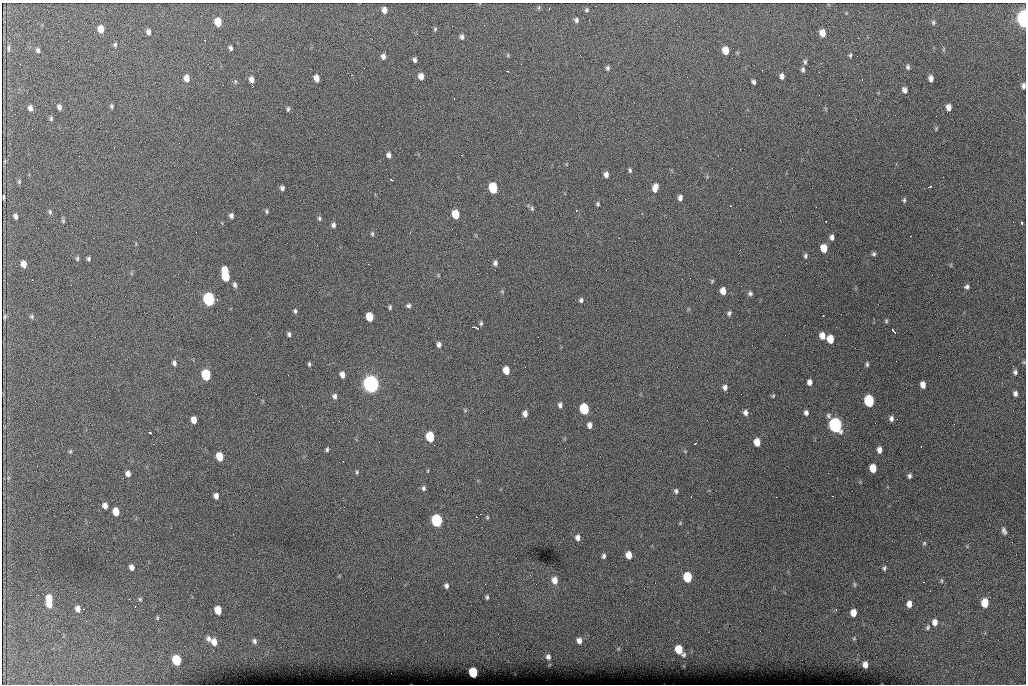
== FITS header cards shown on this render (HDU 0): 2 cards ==
NAXIS1  =                 1024 /fastest changing axis
NAXIS2  =                  682 /next to fastest changing axis

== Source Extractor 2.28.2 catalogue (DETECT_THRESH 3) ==
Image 1024 x 682 px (HDU 0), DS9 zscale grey, 1 PNG px = 1 image px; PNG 1028 x 686 px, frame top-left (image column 1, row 682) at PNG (2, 3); no overlay
Background 4080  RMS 42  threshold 125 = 3 sigma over >= 5 px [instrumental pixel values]
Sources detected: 189; all 189 listed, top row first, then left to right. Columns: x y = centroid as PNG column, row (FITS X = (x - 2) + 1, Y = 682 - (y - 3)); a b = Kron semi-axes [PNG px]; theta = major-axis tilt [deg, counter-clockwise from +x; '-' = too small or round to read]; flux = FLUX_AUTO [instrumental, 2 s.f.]
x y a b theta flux
539 8 6 4 -73 3.2e+03
384 10 6 4 -78 1.4e+04
587 10 6 5 - 4.7e+03
1024 18 9 5 -86 1.0e+06
576 20 6 5 - 6.9e+03
218 22 7 5 -75 5.4e+04
933 22 7 5 -76 4.5e+03
101 29 7 5 -80 3.1e+04
435 29 5 4 - 3.7e+03
148 32 6 5 - 9.6e+03
822 33 6 5 - 2.8e+04
462 37 6 5 - 7.7e+03
115 45 5 4 - 5.0e+03
8 48 9 3 87 4.6e+03
230 48 5 4 - 6.7e+03
944 49 6 4 71 2.9e+03
38 50 6 5 - 6.4e+03
726 50 6 5 - 3.9e+04
508 55 5 4 - 2.9e+03
850 55 5 4 - 3.8e+03
383 56 6 5 - 1.1e+04
415 60 4 3 - 6.2e+03
805 62 6 5 - 5.1e+03
908 67 7 5 -78 5.8e+03
608 68 5 4 - 6.2e+03
803 70 6 5 - 6.3e+03
508 71 2 2 - 1.7e+03
421 76 6 5 - 1.9e+04
782 76 6 4 -84 1.0e+04
186 78 7 5 -78 2.0e+04
316 78 6 5 - 2.2e+04
931 78 6 4 -85 1.2e+04
251 79 5 4 - 1.4e+04
754 82 4 4 - 6.8e+03
1023 86 5 4 - 8.2e+03
904 90 6 5 - 1.0e+04
111 106 5 4 - 4.2e+03
59 107 6 4 -73 9.0e+03
949 107 6 5 - 1.7e+04
30 108 5 4 - 1.1e+04
288 109 6 4 83 4.9e+03
51 119 6 4 -89 4.5e+03
936 129 6 3 -74 2.9e+03
389 155 5 5 - 1.0e+04
630 170 6 4 -82 4.5e+03
606 174 5 4 - 1.2e+04
391 179 3 2 - 4.1e+03
19 181 5 4 - 3.8e+03
929 187 4 3 - 3.4e+03
282 188 5 4 - 7.6e+03
493 188 7 5 -78 1.6e+05
655 188 8 5 74 2.1e+04
3 197 5 2 - 3.5e+03
680 198 5 4 - 1.1e+04
904 200 6 4 76 4.6e+03
598 204 5 4 - 4.3e+03
532 208 6 5 - 5.1e+03
576 210 3 2 - 6.0e+03
267 211 5 4 - 4.2e+03
50 212 6 4 -82 4.8e+03
456 214 6 5 - 7.4e+04
15 216 5 4 - 8.9e+03
231 216 5 4 - 8.7e+03
319 218 6 5 - 4.9e+03
63 221 5 5 - 3.8e+03
826 221 3 2 - 1.8e+03
1022 223 4 3 - 4.7e+03
333 225 6 4 85 7.9e+03
372 234 6 4 77 4.3e+03
832 237 5 4 - 1.0e+04
824 248 6 5 - 4.3e+04
874 254 5 4 - 5.2e+03
805 256 6 5 - 5.7e+03
77 259 6 4 89 4.2e+03
89 259 4 4 - 5.2e+03
495 263 6 5 - 8.3e+03
24 264 6 5 - 2.2e+04
778 266 3 2 - 2.1e+03
225 271 7 3 -88 3.9e+04
438 275 5 3 - 2.5e+03
226 276 10 6 -74 1.1e+05
712 281 5 4 - 3.3e+03
235 285 6 4 -79 7.3e+03
967 287 6 5 - 6.9e+03
502 291 5 3 - 2.8e+03
723 291 6 5 - 2.4e+04
750 293 6 6 - 7.0e+03
209 299 7 6 - 6.5e+05
581 300 6 5 - 5.9e+03
408 306 6 5 - 5.9e+03
390 307 5 3 - 4.3e+03
295 311 6 4 -57 5.1e+03
729 313 6 5 - 6.1e+03
5 317 5 3 - 3.4e+03
32 317 5 5 - 4.6e+03
369 317 6 5 - 6.9e+04
886 321 5 4 - 3.8e+03
481 323 6 4 81 4.9e+03
476 328 7 2 -22 4.7e+03
893 331 5 2 - 3.6e+03
289 334 5 4 - 6.4e+03
822 336 6 5 - 2.3e+04
830 339 6 5 - 4.6e+04
439 344 6 5 - 9.3e+03
1024 362 5 3 - 3.0e+03
174 363 6 4 -68 7.8e+03
309 364 5 3 - 4.4e+03
867 364 5 3 - 4.8e+03
525 367 2 2 - 1.8e+03
506 370 6 5 - 3.7e+04
1015 372 5 5 - 6.7e+03
206 375 7 5 -75 1.9e+05
342 375 6 4 -74 1.5e+04
809 382 6 5 - 1.3e+04
371 384 8 7 - 1.6e+06
923 385 6 5 - 1.8e+04
725 387 6 5 - 1.0e+04
1015 393 5 4 - 8.6e+03
334 396 6 5 - 9.1e+03
773 396 5 4 - 3.2e+03
869 401 7 6 - 2.3e+05
560 405 6 5 - 8.5e+03
584 409 7 5 -79 1.9e+05
465 410 5 4 - 3.1e+03
745 412 6 5 - 9.5e+03
525 413 6 5 - 1.4e+04
806 413 5 5 - 8.8e+03
829 415 6 6 - 6.4e+03
891 418 7 5 89 9.3e+03
194 420 6 5 - 2.4e+04
589 425 6 5 - 1.3e+04
835 425 7 6 - 9.1e+05
150 433 3 3 - 4.6e+03
430 437 7 5 -79 1.3e+05
757 442 6 5 - 3.6e+04
153 444 2 2 - 1.4e+03
695 444 3 2 - 2.6e+03
327 449 4 3 - 5.0e+03
879 450 6 5 - 1.3e+04
70 451 6 4 68 3.7e+03
220 456 6 5 - 5.5e+04
873 468 6 5 - 4.6e+04
428 471 5 3 - 2.4e+03
357 472 5 4 - 3.8e+03
128 474 6 5 - 1.3e+04
910 476 5 4 - 6.6e+03
424 488 6 5 - 6.6e+03
676 491 5 4 - 5.9e+03
216 496 5 4 - 1.3e+04
832 496 2 2 - 1.9e+03
105 506 6 5 - 1.4e+04
116 512 6 5 - 3.9e+04
487 517 5 4 - 3.1e+03
437 520 7 6 - 3.9e+05
680 523 4 3 - 2.6e+03
1004 531 9 5 -68 8.4e+03
578 537 6 5 - 1.2e+04
924 543 6 4 46 3.8e+03
629 555 6 5 - 2.9e+04
604 556 6 4 80 6.7e+03
132 567 5 4 - 1.4e+04
884 568 5 4 - 5.2e+03
687 577 7 6 - 1.3e+05
555 580 7 6 - 2.3e+04
941 581 7 3 -82 3.6e+03
855 584 7 3 -81 3.9e+03
446 586 6 5 - 8.0e+03
487 597 5 4 - 4.7e+03
49 599 8 6 80 4.9e+04
140 599 5 5 - 3.7e+03
985 603 6 5 - 7.0e+04
49 604 6 5 - 2.5e+04
909 604 7 5 86 1.8e+04
78 609 7 5 -75 1.5e+04
218 610 6 5 - 4.6e+04
853 613 6 5 - 3.0e+04
157 618 7 3 -83 2.9e+03
935 622 8 6 88 1.7e+04
928 627 7 5 66 5.3e+03
854 638 5 5 - 3.4e+03
208 639 7 6 - 1.0e+04
254 641 7 6 - 7.8e+03
579 641 7 6 - 1.3e+04
214 642 7 6 - 2.5e+04
679 650 8 6 -55 6.8e+04
548 657 6 5 - 8.2e+03
176 660 7 5 -72 1.5e+05
865 665 6 5 - 1.8e+04
473 672 6 5 - 1.4e+05
At the frame edge (FLAGS 8, measured only in part): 2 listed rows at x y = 1024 18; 1023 86

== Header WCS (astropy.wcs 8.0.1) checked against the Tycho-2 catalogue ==
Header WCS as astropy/WCSLIB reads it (CRVAL/CRPIX/CD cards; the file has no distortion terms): RA---TAN/DEC--TAN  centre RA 07:06:07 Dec +31:10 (106.53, +31.16 deg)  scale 1.43 arcsec/px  FOV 24.4' x 16.3'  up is -93 deg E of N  parity flipped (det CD > 0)
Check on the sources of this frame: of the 60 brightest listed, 9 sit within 2.1 arcsec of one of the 16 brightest Tycho-2 stars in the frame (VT <= 12.35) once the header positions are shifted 0.48 arcsec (0.23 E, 0.42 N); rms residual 0.87 arcsec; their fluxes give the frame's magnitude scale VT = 24.99 - 2.5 log10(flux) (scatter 0.08 mag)
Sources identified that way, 9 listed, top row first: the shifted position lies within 2.1 arcsec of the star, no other Tycho-2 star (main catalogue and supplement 1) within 4.2 arcsec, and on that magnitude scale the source's flux lands within +1.5 / -3 mag of the star's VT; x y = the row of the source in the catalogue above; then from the Tycho-2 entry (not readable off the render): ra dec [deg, ICRS J2000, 3 dp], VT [Tycho-2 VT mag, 2 dp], TYC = Tycho-2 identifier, HIP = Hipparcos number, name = IAU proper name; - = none
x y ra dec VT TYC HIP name
493 188 106.458 +31.151 12.35 2438-728-1 - -
209 299 106.516 +31.041 10.39 2438-398-1 - -
206 375 106.551 +31.041 11.84 2438-663-1 - -
371 384 106.552 +31.106 9.20 2438-180-1 - -
869 401 106.550 +31.305 11.61 2438-184-1 - -
584 409 106.559 +31.192 11.79 2438-1039-1 - -
835 425 106.562 +31.292 10.01 2438-106-1 - -
437 520 106.614 +31.135 11.36 2438-550-1 - -
473 672 106.684 +31.152 11.76 2438-931-1 - -